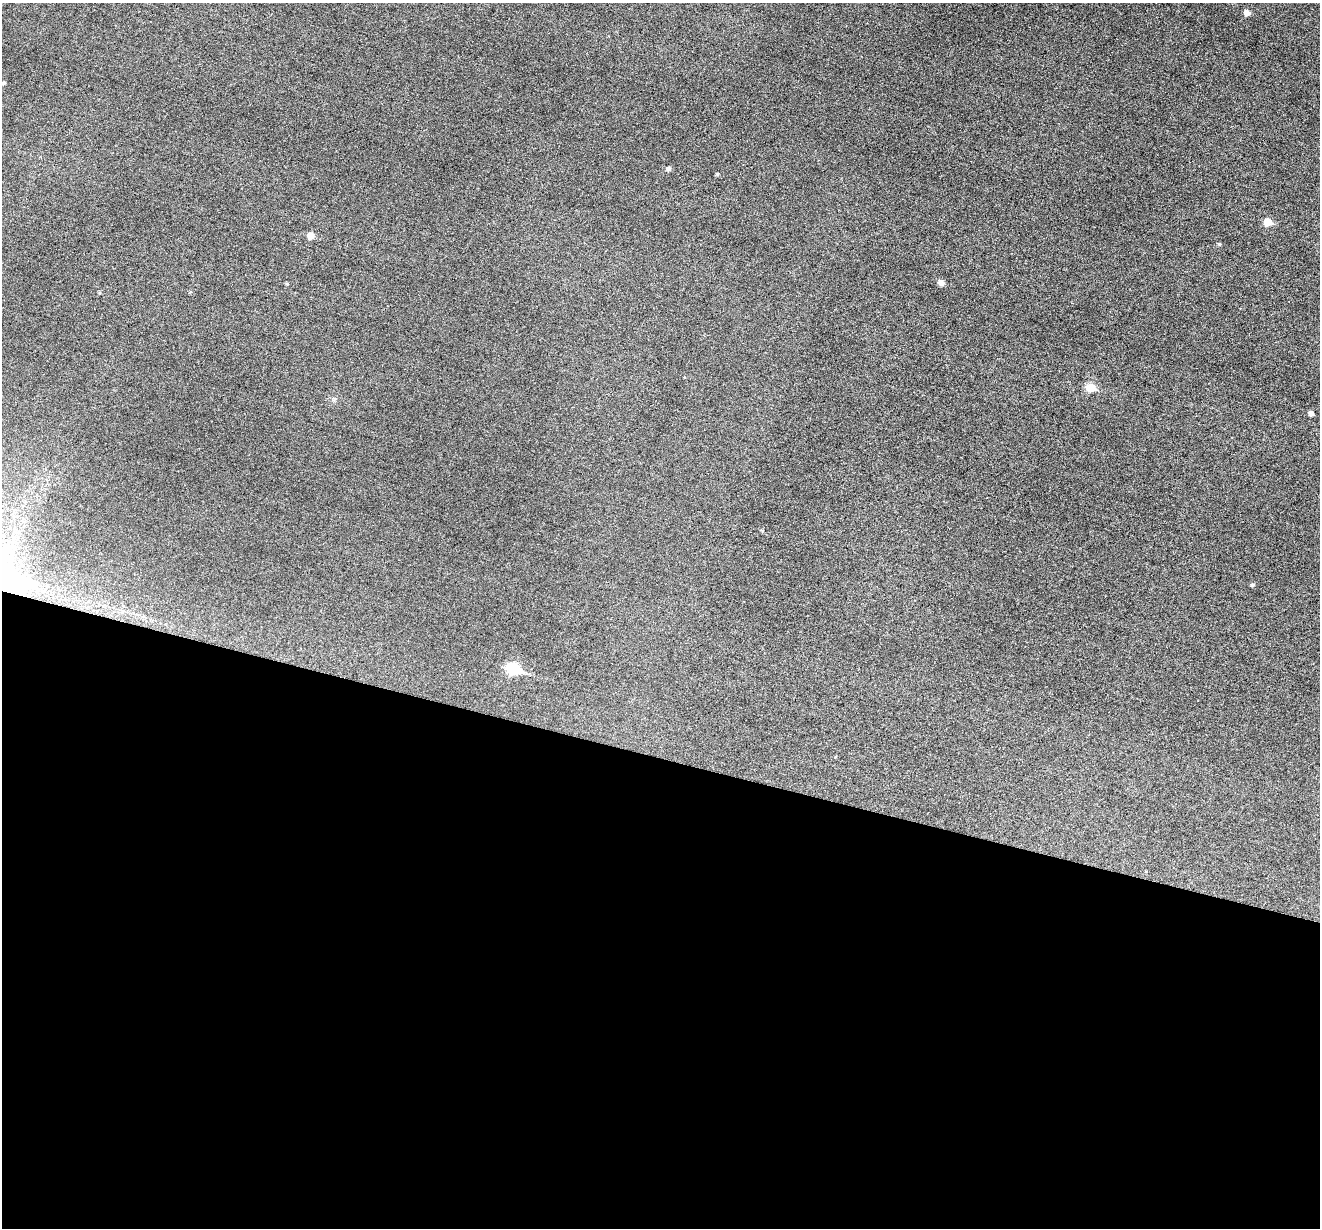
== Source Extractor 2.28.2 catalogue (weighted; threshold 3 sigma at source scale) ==
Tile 14 of 4 x 4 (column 2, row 4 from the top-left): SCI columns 1322-2639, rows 256-1481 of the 5274 x 5288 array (HDU 1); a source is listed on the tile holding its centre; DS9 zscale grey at full resolution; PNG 1322 x 1230 px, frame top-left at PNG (2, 3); no overlay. Shown black and unused: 38% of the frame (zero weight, under 3 of 6 exposures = <1% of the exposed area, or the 3 px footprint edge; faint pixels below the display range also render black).
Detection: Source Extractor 2.28.2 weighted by HDU 2 'WHT'; one run over the whole footprint, this tile lists its part. Background 0.0504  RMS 0.0056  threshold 0.0228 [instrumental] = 3 sigma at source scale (4.09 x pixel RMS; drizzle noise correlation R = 1.36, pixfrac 0.8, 0.05/0.05 arcsec/px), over >= 5 px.
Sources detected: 14; all 14 listed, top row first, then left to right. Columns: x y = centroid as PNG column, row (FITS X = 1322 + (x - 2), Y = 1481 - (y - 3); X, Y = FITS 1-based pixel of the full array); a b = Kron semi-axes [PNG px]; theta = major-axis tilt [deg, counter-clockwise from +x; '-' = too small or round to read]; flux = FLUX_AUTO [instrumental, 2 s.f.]
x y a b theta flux
1247 13 6 5 - 2.8
4 83 4 4 - 0.8
668 169 5 5 - 1.4
717 174 4 4 - 0.64
1267 222 6 6 - 7.6
310 236 5 5 - 4.9
1219 244 5 4 - 0.68
941 283 5 5 - 2.9
99 293 5 4 - 0.58
1090 388 6 5 - 14
1311 413 5 4 - 1.8
762 530 5 3 - 0.43
1253 585 4 4 - 0.96
513 669 7 6 - 36